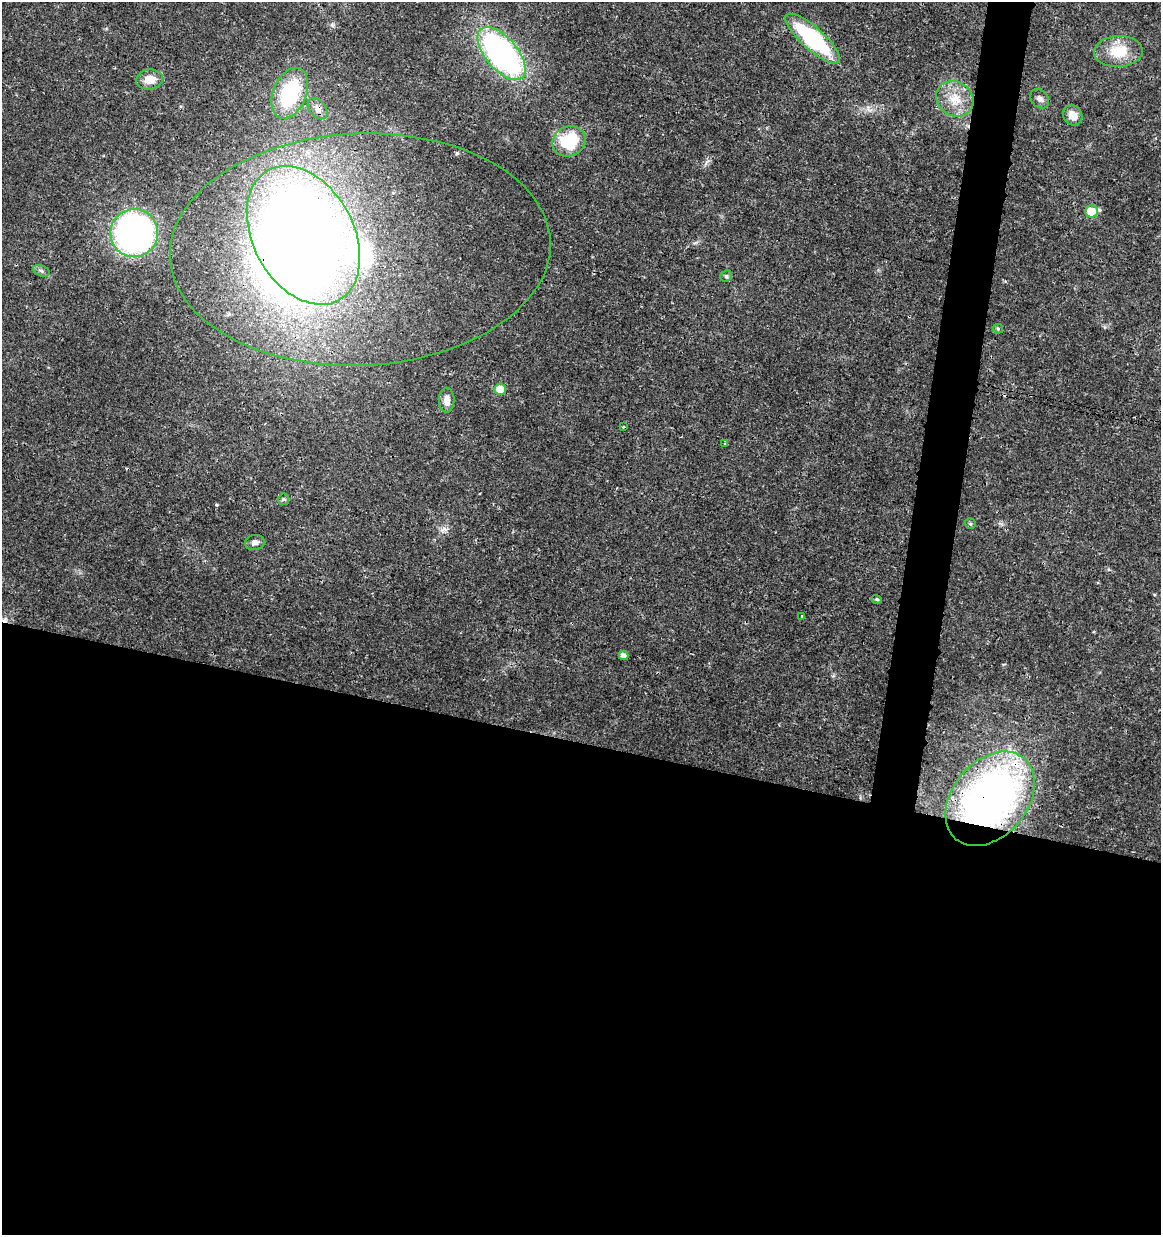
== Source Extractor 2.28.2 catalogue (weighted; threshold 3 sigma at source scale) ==
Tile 14 of 4 x 4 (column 2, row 4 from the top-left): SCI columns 1386-2544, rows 12-1244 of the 5148 x 4947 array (HDU 1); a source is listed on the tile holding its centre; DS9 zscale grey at full resolution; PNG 1163 x 1237 px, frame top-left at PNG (2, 2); each listed source drawn as its Kron ellipse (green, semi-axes under 4 px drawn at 4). Shown black and unused: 42% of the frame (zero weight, under 3 of 4 exposures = <1% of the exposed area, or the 3 px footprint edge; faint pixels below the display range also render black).
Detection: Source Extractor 2.28.2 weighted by HDU 2 'WHT'; one run over the whole footprint, this tile lists its part. Background 0.0192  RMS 0.0018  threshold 0.00796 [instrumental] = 3 sigma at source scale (4.5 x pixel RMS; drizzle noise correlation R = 1.50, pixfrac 1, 0.0396/0.0396 arcsec/px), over >= 5 px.
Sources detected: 32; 1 inside a brighter object's white glare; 2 cosmic-ray / hot-pixel residue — neither listed nor drawn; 1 inside a brighter listed object's ellipse — not listed separately; the other 28 listed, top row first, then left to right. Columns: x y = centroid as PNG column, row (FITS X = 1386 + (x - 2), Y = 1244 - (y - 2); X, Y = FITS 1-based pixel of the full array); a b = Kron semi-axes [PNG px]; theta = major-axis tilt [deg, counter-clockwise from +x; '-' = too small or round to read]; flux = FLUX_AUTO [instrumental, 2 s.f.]
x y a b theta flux
813 39 35 11 -42 20
1118 51 24 15 3 5.2
502 54 32 16 -50 54
149 79 13 10 9 2.3
290 93 26 16 68 13
955 99 19 17 -36 4
1040 99 11 8 -48 0.8
318 109 12 8 -50 1.1
1073 115 10 9 - 1.8
569 141 17 15 20 9.7
1091 211 6 6 - 3.7
134 233 24 24 - 65
303 235 74 50 -61 230
360 249 190 116 3 90
41 271 8 5 -22 0.5
726 276 6 5 - 0.31
998 329 5 5 - 0.23
500 389 6 5 - 3.1
447 400 12 7 89 1.2
623 427 3 3 - 0.55
724 443 2 2 - 0.23
284 499 6 5 - 0.3
970 524 6 5 - 0.28
255 542 10 7 10 0.82
877 599 5 4 - 0.3
801 616 3 3 - 0.3
623 656 5 4 - 0.93
990 799 53 37 50 89
Overlapping masked pixels (flux is a lower limit): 5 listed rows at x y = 813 39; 318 109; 303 235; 360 249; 990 799
Unlisted compact peaks at least as high as the median listed source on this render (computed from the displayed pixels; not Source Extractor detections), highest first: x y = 216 505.